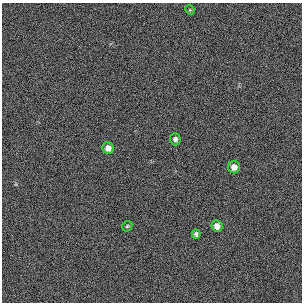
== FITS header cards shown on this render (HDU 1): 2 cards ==
NAXIS1  =                  300 / length of original image axis
NAXIS2  =                  300 / length of original image axis

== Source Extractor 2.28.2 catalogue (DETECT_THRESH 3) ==
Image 300 x 300 px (HDU 1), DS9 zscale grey, 1 PNG px = 1 image px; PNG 304 x 304 px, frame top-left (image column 1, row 300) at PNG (2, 3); each listed source drawn as its Kron ellipse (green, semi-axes under 4 px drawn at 4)
Background 384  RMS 67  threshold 200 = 3 sigma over >= 5 px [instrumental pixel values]
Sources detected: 7; all 7 listed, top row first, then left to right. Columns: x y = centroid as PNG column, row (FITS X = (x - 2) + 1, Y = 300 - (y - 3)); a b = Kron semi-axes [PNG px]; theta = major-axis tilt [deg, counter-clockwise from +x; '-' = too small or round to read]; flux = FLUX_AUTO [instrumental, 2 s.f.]
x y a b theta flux
190 10 5 4 - 3900
175 139 6 5 - 12000
108 148 6 5 - 26000
234 167 6 6 - 28000
127 226 6 4 45 6300
217 226 6 5 - 27000
196 234 4 4 - 11000